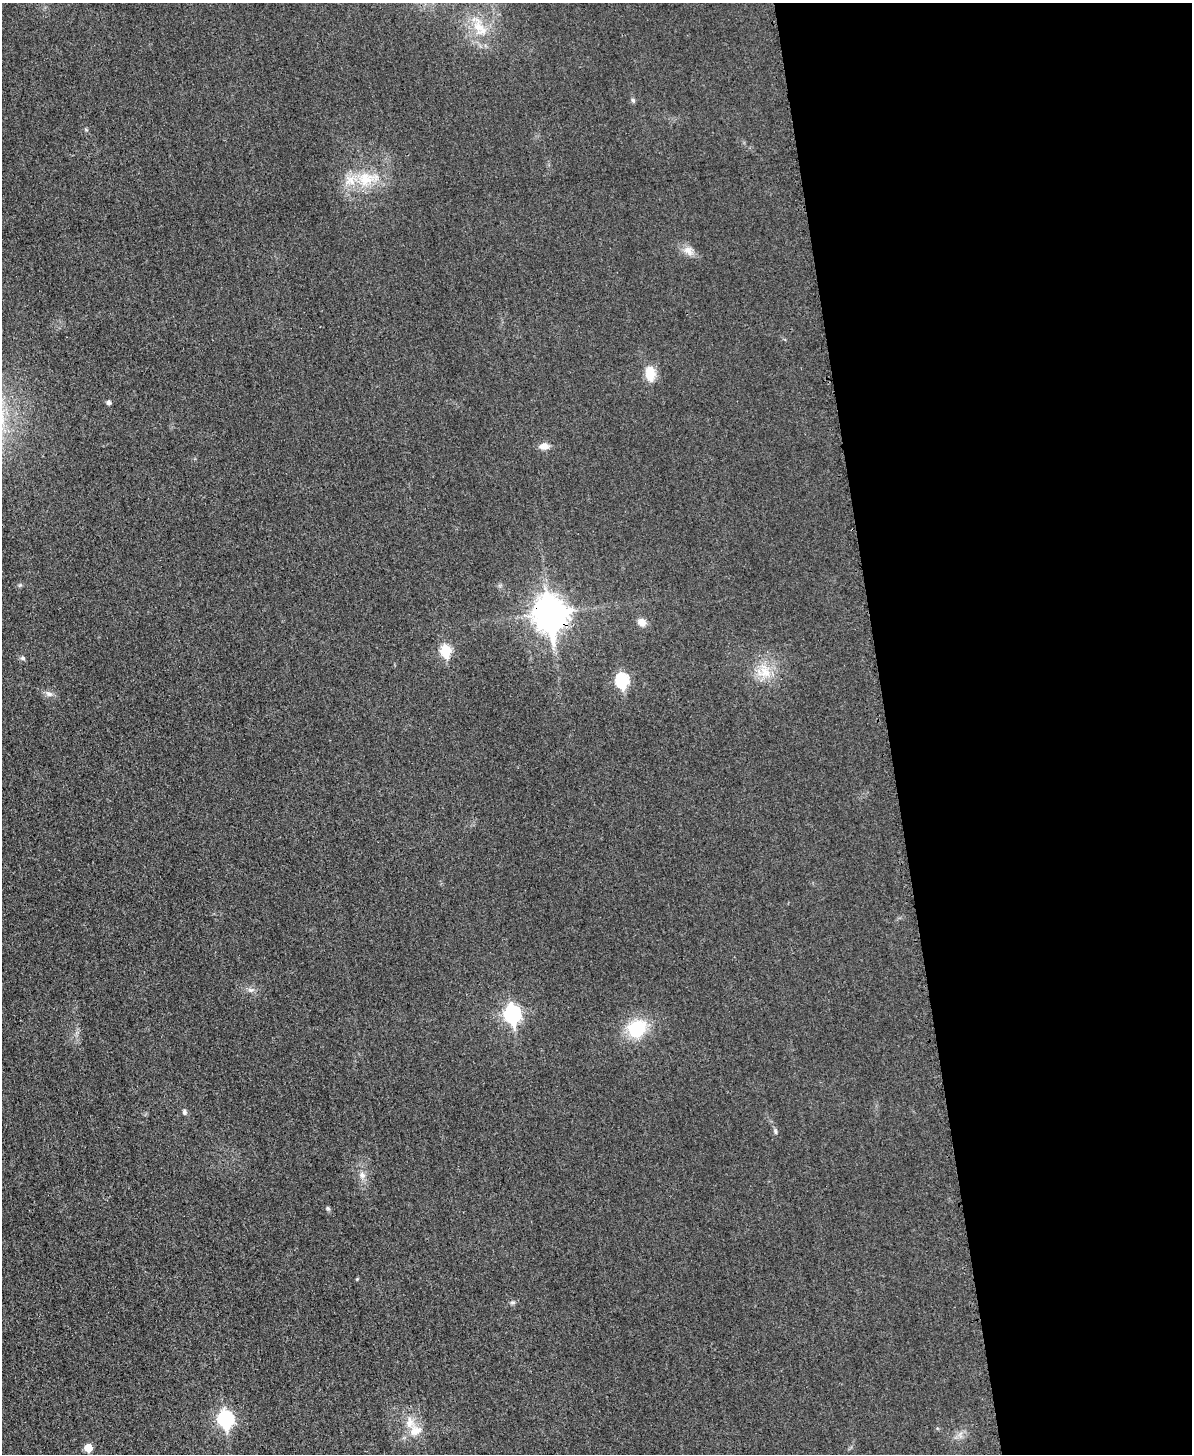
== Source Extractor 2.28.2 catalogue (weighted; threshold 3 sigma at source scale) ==
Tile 8 of 4 x 3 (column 4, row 2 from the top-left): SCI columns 3583-4772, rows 1705-3156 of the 4773 x 4748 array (HDU 1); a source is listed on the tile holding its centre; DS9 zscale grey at full resolution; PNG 1194 x 1456 px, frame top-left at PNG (2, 3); no overlay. Shown black and unused: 26% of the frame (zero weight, under 3 of 4 exposures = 1% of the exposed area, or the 3 px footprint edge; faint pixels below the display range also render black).
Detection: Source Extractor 2.28.2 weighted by HDU 2 'WHT'; one run over the whole footprint, this tile lists its part. Background 0.0307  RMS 0.0059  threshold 0.0266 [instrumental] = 3 sigma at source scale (4.5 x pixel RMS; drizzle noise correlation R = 1.50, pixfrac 1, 0.05/0.05 arcsec/px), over >= 5 px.
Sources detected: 28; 2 inside a brighter listed object's ellipse — not listed separately; the other 26 listed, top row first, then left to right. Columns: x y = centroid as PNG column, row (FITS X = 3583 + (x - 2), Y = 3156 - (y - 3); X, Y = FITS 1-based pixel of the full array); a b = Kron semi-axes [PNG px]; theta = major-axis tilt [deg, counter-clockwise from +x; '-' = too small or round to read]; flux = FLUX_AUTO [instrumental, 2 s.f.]
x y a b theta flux
479 27 18 13 -47 11
633 100 6 4 -47 0.95
366 179 24 19 7 20
688 251 15 9 -47 4.9
650 374 15 10 -86 11
109 403 5 5 - 1.8
544 446 10 7 3 4.6
550 614 13 10 -80 960
642 622 10 8 -24 4.1
446 651 7 6 - 37
23 658 7 5 -21 1.2
765 672 19 14 -36 12
622 680 8 6 -78 61
49 694 10 6 -10 2.3
251 990 9 6 -1 2
513 1014 9 7 -83 140
637 1028 18 15 35 30
184 1112 7 6 - 1.5
775 1132 8 4 -89 1
362 1175 10 8 -63 3.2
328 1208 7 4 -44 0.89
357 1279 4 4 - 0.53
512 1302 8 4 8 1.1
226 1419 8 7 - 120
415 1431 19 13 24 9.1
88 1448 5 5 - 13
Overlapping masked pixels (flux is a lower limit): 1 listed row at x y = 550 614